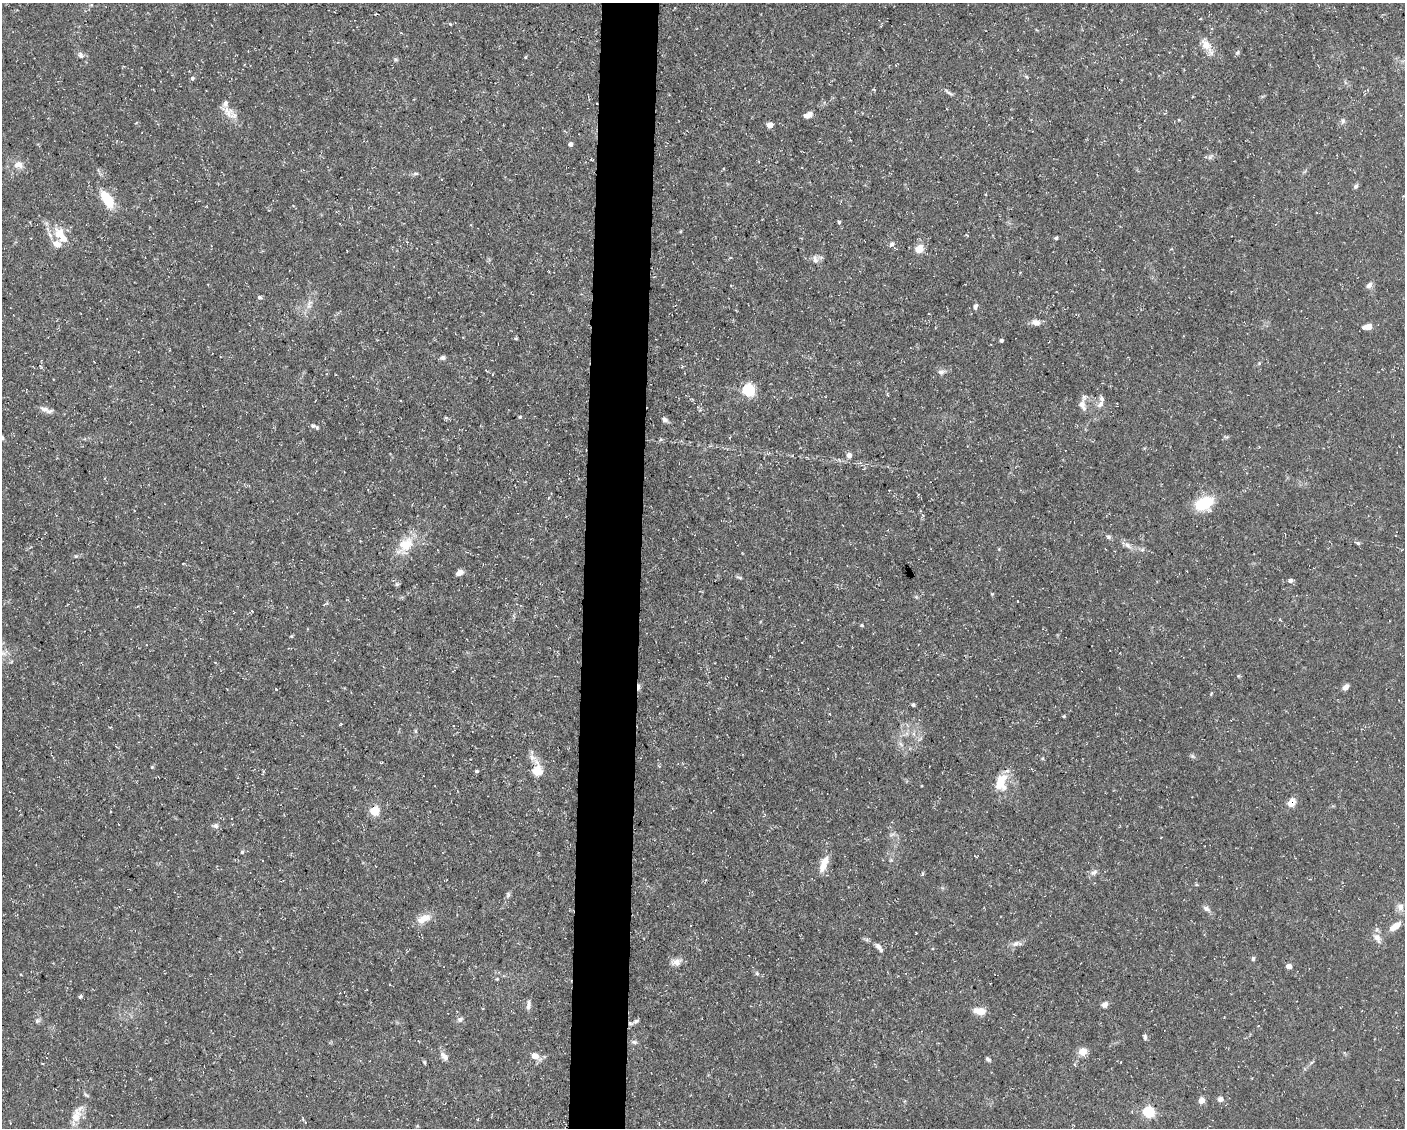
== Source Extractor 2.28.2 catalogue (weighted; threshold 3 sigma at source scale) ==
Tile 8 of 3 x 4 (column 2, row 3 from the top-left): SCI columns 1621-3023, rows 1127-2252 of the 4534 x 4503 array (HDU 1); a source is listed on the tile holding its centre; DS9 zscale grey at full resolution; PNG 1407 x 1130 px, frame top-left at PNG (2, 3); no overlay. Shown black and unused: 4% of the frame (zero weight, under 3 of 5 exposures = <1% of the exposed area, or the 3 px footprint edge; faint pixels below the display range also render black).
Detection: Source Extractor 2.28.2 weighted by HDU 2 'WHT'; one run over the whole footprint, this tile lists its part. Background 0.0997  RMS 0.005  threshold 0.0225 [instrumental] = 3 sigma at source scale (4.5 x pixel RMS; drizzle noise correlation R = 1.50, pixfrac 1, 0.05/0.05 arcsec/px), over >= 5 px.
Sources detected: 113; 1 cosmic-ray / hot-pixel residue — not listed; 6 inside a brighter listed object's ellipse — not listed separately; the other 106 listed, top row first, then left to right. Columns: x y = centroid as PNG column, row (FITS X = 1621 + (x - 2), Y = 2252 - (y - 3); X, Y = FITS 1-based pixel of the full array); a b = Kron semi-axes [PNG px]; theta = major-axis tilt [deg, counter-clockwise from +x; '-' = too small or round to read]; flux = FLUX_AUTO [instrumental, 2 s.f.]
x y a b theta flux
1206 45 19 10 -52 5.2
80 55 9 6 -62 1.6
526 57 5 3 - 0.42
395 59 7 3 -19 0.64
192 78 5 5 - 1
949 93 10 4 -34 1.2
228 111 22 11 -36 5.6
810 114 7 5 69 2.2
1343 121 8 5 80 1.2
770 125 5 4 - 4.6
570 144 4 4 - 1.7
592 159 5 2 - 0.46
18 165 13 9 -7 3.7
416 174 8 4 8 0.88
1356 186 7 6 - 1
107 199 20 9 -58 15
839 222 5 4 - 0.71
61 235 27 12 -52 9.5
1056 238 4 3 - 0.93
891 244 8 5 42 1.2
919 249 9 8 - 5.4
815 259 10 8 -78 2.2
1369 285 9 6 43 1.7
260 297 5 4 - 1.1
309 304 16 6 73 3.3
975 307 7 5 78 1.3
1036 323 11 7 -16 2.9
1368 327 9 5 9 5.7
1001 340 4 4 - 0.9
443 358 7 5 12 1.3
941 372 9 7 0 1.8
748 390 6 6 - 66
1100 404 10 6 49 2.2
1082 405 16 8 -69 3.3
45 409 14 6 -14 2.5
520 417 4 3 - 0.65
446 418 5 4 - 0.77
665 420 8 6 -19 1.5
313 426 8 6 -27 1.5
2 438 5 5 - 1
849 455 5 5 - 3.1
1204 504 22 15 21 16
1109 537 7 5 -18 1
1358 543 6 5 - 0.88
406 544 24 15 63 11
1127 545 7 6 - 1.7
1142 550 6 4 19 0.82
459 573 7 5 25 2.9
739 577 9 3 -10 0.78
1290 580 5 4 - 1.5
397 584 6 6 - 0.91
992 594 4 4 - 0.45
862 625 5 4 - 0.6
292 636 5 3 - 0.46
2 653 13 7 -6 3.1
1345 687 7 5 45 2.5
276 689 3 3 - 0.33
913 705 4 4 - 0.75
1064 716 4 3 - 0.6
341 724 4 3 - 0.43
416 731 6 4 -89 0.67
901 744 9 3 -45 1
532 758 9 8 - 2.5
152 767 4 4 - 0.51
477 771 5 4 - 0.69
537 771 6 5 - 26
1001 782 24 14 76 11
1291 802 10 7 61 5.1
374 811 5 5 - 28
215 826 8 7 - 1.5
242 852 5 4 - 0.68
824 863 24 9 70 6.1
1094 872 11 6 22 1.9
922 874 5 3 - 0.58
508 895 8 5 70 1
1400 907 10 9 - 2.8
1206 908 11 6 -29 1.8
424 918 22 10 23 5.6
1395 926 16 7 37 4.5
1377 938 14 8 -62 3.4
1016 944 11 7 25 2.3
878 946 9 6 -53 2.3
1253 959 6 4 74 0.88
676 962 14 8 14 3.2
1289 966 4 4 - 5
757 973 6 5 - 0.85
497 979 4 3 - 0.47
80 996 5 3 - 0.73
1105 1004 7 6 - 2.3
528 1005 14 5 83 1.8
980 1011 15 8 -8 4.9
460 1019 7 6 - 1.4
37 1021 7 6 - 1.1
636 1021 9 6 31 1.4
1145 1037 8 5 -68 1
634 1042 8 5 -11 1.1
1083 1051 10 9 - 4.4
444 1056 13 7 -50 2.8
535 1056 8 7 - 3.8
988 1059 6 4 -41 0.93
424 1062 5 4 - 0.61
1221 1099 5 5 - 2.7
1201 1100 7 6 - 3
1148 1112 5 5 - 52
76 1116 21 12 72 6.7
478 1119 4 3 - 0.38
Overlapping masked pixels (flux is a lower limit): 1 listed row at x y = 1291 802
Isophote crosses this tile's border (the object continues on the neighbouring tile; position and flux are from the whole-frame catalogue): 2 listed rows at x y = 2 438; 2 653